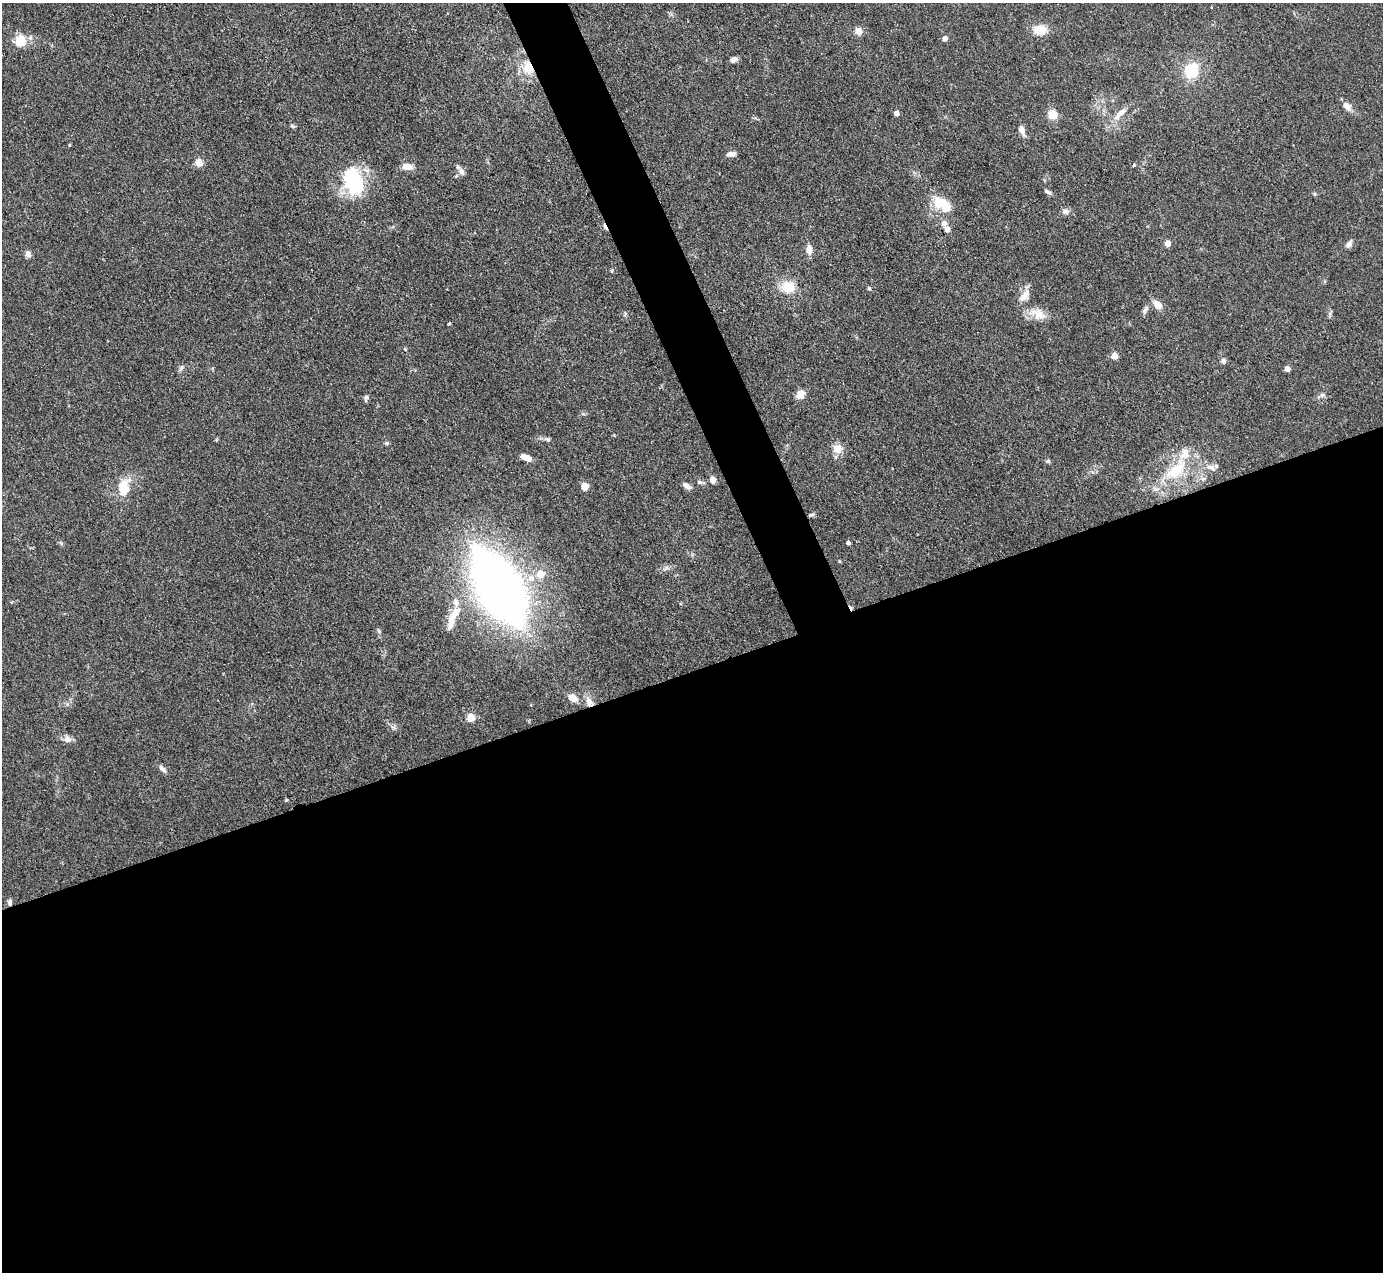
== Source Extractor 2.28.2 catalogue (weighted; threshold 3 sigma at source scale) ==
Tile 15 of 4 x 4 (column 3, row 4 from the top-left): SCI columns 2764-4144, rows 281-1550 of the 5527 x 5514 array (HDU 1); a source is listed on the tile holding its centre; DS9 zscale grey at full resolution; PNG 1385 x 1274 px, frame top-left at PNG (2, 3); no overlay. Shown black and unused: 50% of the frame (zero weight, under 3 of 4 exposures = <1% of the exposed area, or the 3 px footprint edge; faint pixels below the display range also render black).
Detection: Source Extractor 2.28.2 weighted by HDU 2 'WHT'; one run over the whole footprint, this tile lists its part. Background 0.0867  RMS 0.0058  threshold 0.0263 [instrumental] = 3 sigma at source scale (4.5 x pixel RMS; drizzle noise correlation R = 1.50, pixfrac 1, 0.05/0.05 arcsec/px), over >= 5 px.
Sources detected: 80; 1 inside a brighter object's white glare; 2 cosmic-ray / hot-pixel residue — not listed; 4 inside a brighter listed object's ellipse — not listed separately; the other 73 listed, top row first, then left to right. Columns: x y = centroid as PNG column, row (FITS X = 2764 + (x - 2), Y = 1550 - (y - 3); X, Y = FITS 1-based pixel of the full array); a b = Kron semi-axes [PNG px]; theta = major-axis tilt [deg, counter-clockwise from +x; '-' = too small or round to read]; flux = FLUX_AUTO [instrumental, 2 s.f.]
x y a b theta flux
1040 30 14 10 0 10
859 31 9 8 - 3.4
945 38 4 4 - 4.2
20 41 15 13 79 11
734 59 8 6 14 2.5
528 67 18 13 -70 12
1191 71 18 15 77 19
1347 106 13 8 -49 4.2
1122 112 21 8 41 6.4
897 113 4 4 - 4.6
1053 115 5 5 - 29
292 126 7 4 -25 0.93
1022 130 11 7 -72 3.7
731 154 10 6 4 2.7
199 163 5 5 - 14
1134 165 4 3 - 0.61
407 167 12 7 -5 5
461 172 11 8 -67 3
353 181 37 23 -72 38
1047 192 10 5 -28 1.6
1315 194 6 4 -90 0.73
941 203 18 13 -11 15
1066 211 10 7 -3 2.4
944 223 10 7 -83 3.1
1168 243 5 4 - 7.6
1349 244 8 6 62 2.7
809 250 11 7 -83 4.5
28 254 8 7 - 2.4
788 287 17 14 -19 12
869 288 5 4 - 0.76
1024 296 20 11 51 5.5
1157 304 13 8 -41 5.2
1145 310 13 6 59 2.2
1038 314 24 14 -25 9.4
1330 314 7 4 -73 1.2
449 324 4 3 - 0.58
405 349 5 3 - 0.6
1114 356 5 4 - 9.6
1223 361 7 7 - 1.6
181 368 10 4 64 1.3
1287 369 4 4 - 5.1
801 394 10 8 63 6.2
1322 395 8 6 20 1.6
366 397 7 6 - 1.4
548 439 7 6 - 1.3
387 443 6 5 - 1.1
837 449 14 12 -6 6.3
526 458 11 6 -19 5.9
1048 461 5 5 - 0.93
1211 467 15 7 -26 3.7
1176 470 42 19 46 30
713 480 5 4 - 9.3
699 482 7 5 -17 1.4
584 486 7 7 - 5.1
687 486 10 6 -37 2.8
124 488 16 11 79 15
812 514 9 4 12 1
61 543 7 4 -46 0.91
848 543 4 4 - 1.7
839 561 4 4 - 0.59
666 568 11 4 35 1.5
540 574 6 6 - 11
530 578 12 9 50 5
498 587 54 25 -60 670
455 613 20 10 55 8.5
379 631 6 4 -48 0.87
573 698 10 7 -34 6
589 702 16 8 -64 5.1
470 718 5 5 - 16
67 739 12 9 -42 3.1
163 769 13 6 -45 2.3
286 800 4 4 - 0.65
10 902 8 5 84 1.8
Overlapping masked pixels (flux is a lower limit): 3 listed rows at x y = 528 67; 589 702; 10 902